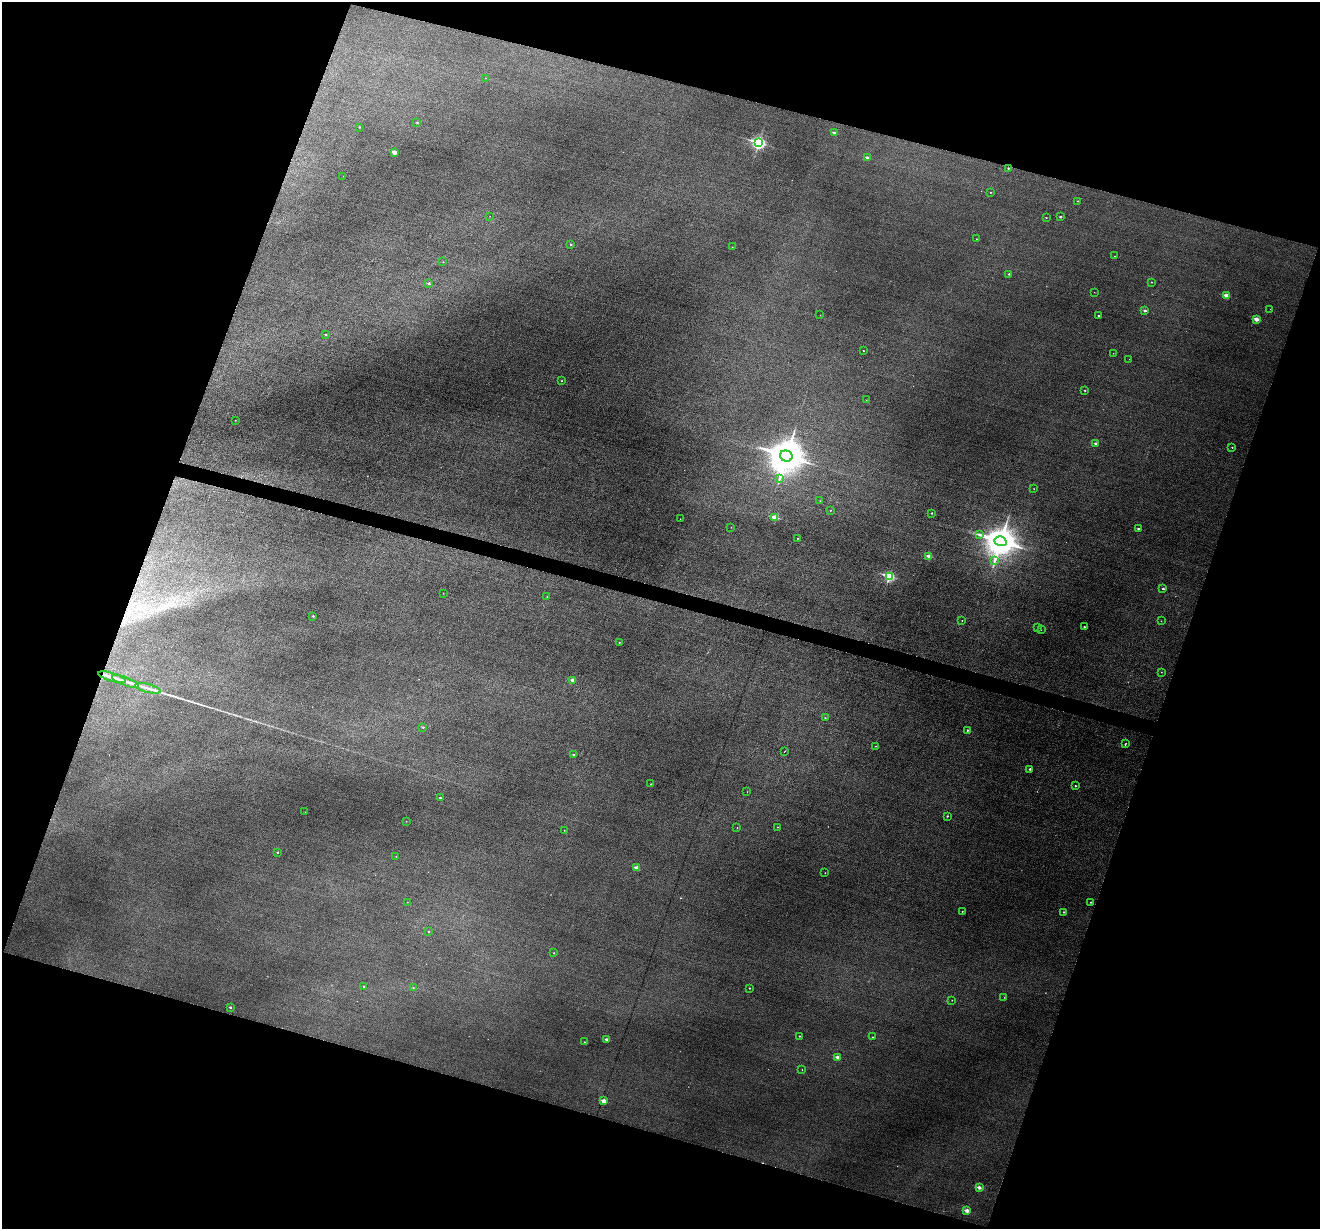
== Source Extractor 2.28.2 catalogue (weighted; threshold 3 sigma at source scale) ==
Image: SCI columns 1-5271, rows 131-5035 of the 5274 x 5294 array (HDU 1 of 3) = the unmasked area's bounding box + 8 px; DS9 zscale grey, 4 x 4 block average (1 PNG px = mean of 4 x 4 image px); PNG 1322 x 1231 px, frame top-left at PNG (2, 2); each listed source drawn as its Kron ellipse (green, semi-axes under 4 px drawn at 4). Shown black and unused: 37% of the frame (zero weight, under 3 of 6 exposures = <1% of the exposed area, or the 3 px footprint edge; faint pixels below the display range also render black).
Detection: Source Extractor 2.28.2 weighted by HDU 2 'WHT'. Background 0.0474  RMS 0.0055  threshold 0.0225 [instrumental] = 3 sigma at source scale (4.09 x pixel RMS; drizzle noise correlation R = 1.36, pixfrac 0.8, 0.05/0.05 arcsec/px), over >= 5 px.
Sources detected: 127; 6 too faint to see at this stretch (4 x 4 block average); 1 cosmic-ray / hot-pixel residue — neither listed nor drawn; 2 coinciding with a brighter row at this scale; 5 inside a brighter listed object's ellipse — not listed separately; the other 113 listed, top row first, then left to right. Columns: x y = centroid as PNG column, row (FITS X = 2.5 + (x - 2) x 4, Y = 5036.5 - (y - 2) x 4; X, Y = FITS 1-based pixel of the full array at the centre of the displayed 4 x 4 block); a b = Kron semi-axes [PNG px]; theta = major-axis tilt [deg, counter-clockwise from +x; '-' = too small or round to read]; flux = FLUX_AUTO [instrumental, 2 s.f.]
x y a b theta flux
485 78 2 2 - 0.48
417 122 2 2 - 2.3
359 127 2 2 - 1.7
835 133 2 2 - 17
758 143 3 2 - 650
394 152 2 2 - 29
867 158 2 2 - 10
1008 168 2 2 - 2.8
343 176 2 2 - 0.58
990 192 2 2 - 1.2
1077 201 2 2 - 1.6
490 216 2 2 - 0.44
1060 217 2 2 - 5.2
1046 218 2 2 - 2.3
976 239 2 2 - 0.91
571 245 2 2 - 2.9
732 247 2 2 - 0.62
1114 256 2 2 - 0.64
443 262 2 2 - 0.97
1009 274 2 2 - 4.1
1151 282 2 2 - 1.5
429 283 2 2 - 7.9
1094 292 2 2 - 0.62
1226 295 2 2 - 36
1270 309 2 2 - 0.43
1145 311 2 2 - 7
820 315 2 2 - 0.49
1098 316 2 2 - 2.7
1256 319 2 2 - 33
325 335 2 2 - 4
863 351 2 2 - 1.6
1113 353 2 2 - 0.73
1129 359 2 2 - 0.46
562 381 2 2 - 1.3
1085 390 2 2 - 2.1
866 400 2 2 - 0.44
235 420 2 2 - 1.1
1096 444 2 2 - 14
1232 447 2 2 - 1.8
786 456 6 5 - 7000
779 479 2 2 - 1.4
1034 489 2 2 - 1.4
820 501 2 2 - 0.91
830 510 2 2 - 1.3
932 513 2 2 - 2.5
775 517 2 2 - 55
680 519 2 2 - 0.51
731 527 2 2 - 0.87
1138 529 2 2 - 8.4
980 535 2 2 - 1.8
797 538 2 2 - 2
1000 541 6 5 - 4600
929 556 2 2 - 29
995 560 2 2 - 1.3
889 576 3 2 - 260
1163 589 2 2 - 5.4
443 593 2 2 - 0.57
547 596 2 2 - 0.84
313 616 2 2 - 3.2
962 620 2 2 - 1.2
1161 621 2 2 - 0.85
1084 627 2 2 - 3.5
1038 628 2 2 - 2.1
1041 629 2 2 - 0.89
619 643 2 2 - 1.9
1161 672 2 2 - 0.91
112 677 14 2 -16 14
572 680 2 2 - 18
125 681 14 2 -20 14
148 688 13 2 -14 13
825 718 2 2 - 2
423 727 2 2 - 3.4
967 730 2 2 - 4.2
1126 743 2 2 - 1.5
876 746 2 2 - 1
785 751 2 2 - 1.8
573 755 2 2 - 4.7
1030 769 2 2 - 4.4
651 784 2 2 - 1.8
1075 786 2 2 - 3.3
747 792 2 2 - 0.57
440 798 2 2 - 3.8
305 812 2 2 - 1.1
947 816 2 2 - 3.2
406 821 2 2 - 0.79
737 827 2 2 - 1.2
777 827 2 2 - 1.7
564 830 2 2 - 0.69
277 852 2 2 - 3.7
396 856 2 2 - 0.52
637 868 2 2 - 34
825 873 2 2 - 1.2
407 902 2 2 - 0.82
1090 902 2 2 - 1.4
962 911 2 2 - 1.2
1063 912 2 2 - 2.5
428 932 2 2 - 2.5
554 953 2 2 - 2.6
364 986 2 2 - 1.1
413 988 2 2 - 1.2
749 988 2 2 - 2.7
1004 997 2 2 - 0.61
952 1000 2 2 - 0.78
230 1007 2 2 - 5.2
799 1036 2 2 - 1.9
872 1037 2 2 - 1.6
606 1039 2 2 - 13
584 1042 2 2 - 0.88
837 1057 2 2 - 17
802 1069 2 2 - 0.92
604 1101 2 2 - 35
979 1187 2 2 - 22
967 1211 2 2 - 26
Diffuse or blended objects may show on this block-average render without a row.